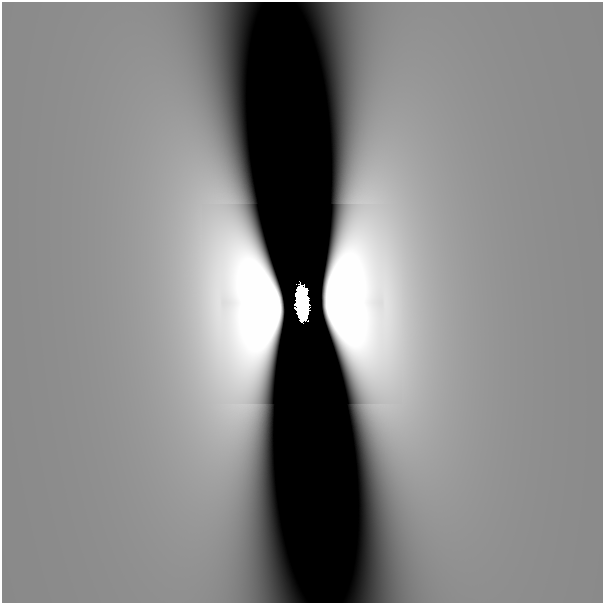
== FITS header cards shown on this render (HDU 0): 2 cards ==
NAXIS1  =                  601
NAXIS2  =                  601

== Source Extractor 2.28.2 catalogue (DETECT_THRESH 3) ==
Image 601 x 601 px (HDU 0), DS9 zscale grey, 1 PNG px = 1 image px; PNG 605 x 605 px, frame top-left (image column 1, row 601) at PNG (2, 2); no overlay
Background 6.85e-10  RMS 3.7e-10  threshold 1.11e-09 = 3 sigma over >= 5 px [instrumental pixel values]
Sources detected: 4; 3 with non-positive FLUX_AUTO (blend fragments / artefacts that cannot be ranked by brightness) are not listed; the other 1 listed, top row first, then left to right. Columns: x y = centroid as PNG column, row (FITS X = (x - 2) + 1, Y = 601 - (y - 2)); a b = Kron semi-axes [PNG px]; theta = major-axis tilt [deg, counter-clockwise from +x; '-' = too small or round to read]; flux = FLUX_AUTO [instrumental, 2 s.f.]
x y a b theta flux
302 303 29 11 -86 14
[3 non-positive-flux detections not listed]